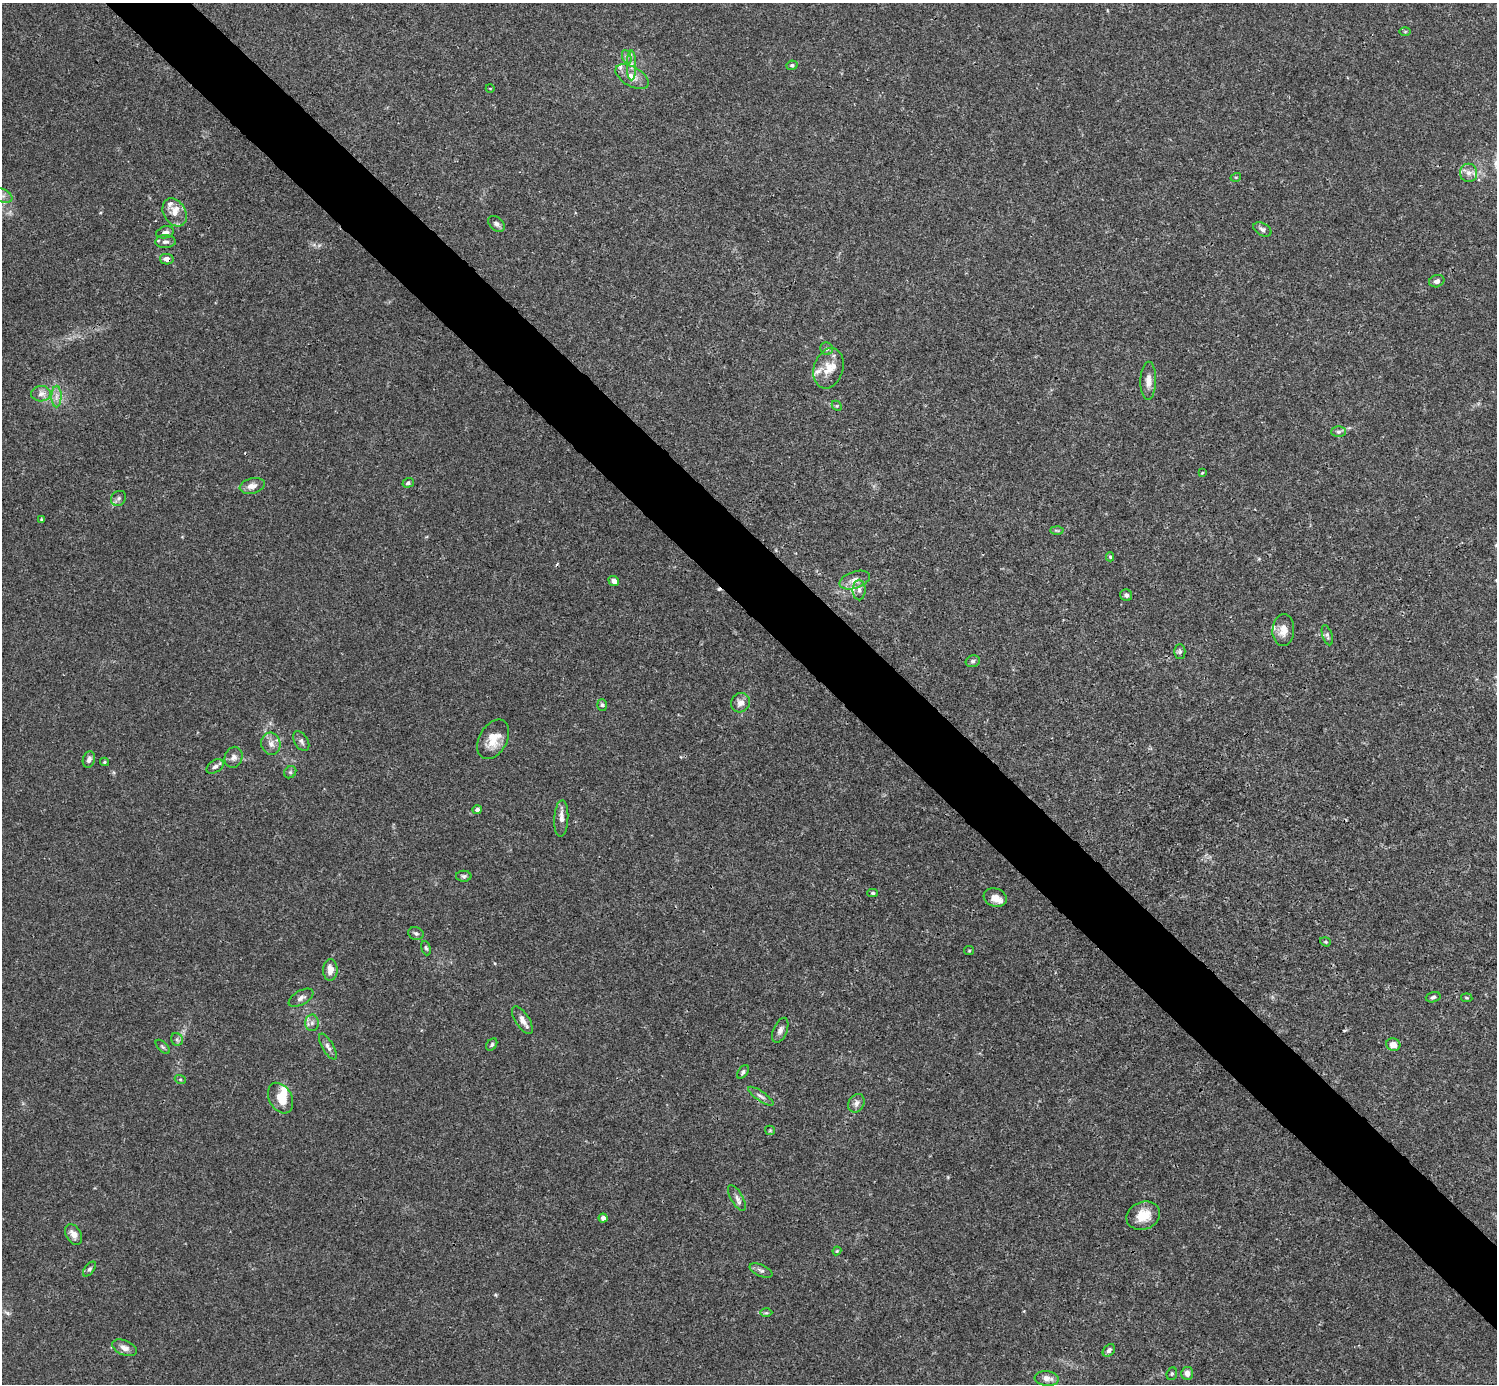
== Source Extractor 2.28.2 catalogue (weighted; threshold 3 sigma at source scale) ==
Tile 6 of 4 x 4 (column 2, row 2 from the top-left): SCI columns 1496-2990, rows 2921-4302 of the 5983 x 5982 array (HDU 1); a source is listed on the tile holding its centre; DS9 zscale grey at full resolution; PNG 1499 x 1386 px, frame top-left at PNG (2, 3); each listed source drawn as its Kron ellipse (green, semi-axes under 4 px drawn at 4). Shown black and unused: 5% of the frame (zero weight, under 3 of 4 exposures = <1% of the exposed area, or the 3 px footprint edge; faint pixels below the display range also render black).
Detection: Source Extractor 2.28.2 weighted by HDU 2 'WHT'; one run over the whole footprint, this tile lists its part. Background 0.0163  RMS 0.0022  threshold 0.00973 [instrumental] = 3 sigma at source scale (4.5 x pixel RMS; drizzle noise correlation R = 1.50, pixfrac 1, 0.05/0.05 arcsec/px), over >= 5 px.
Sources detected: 100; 1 too faint to see at this stretch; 1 inside a brighter object's white glare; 2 cosmic-ray / hot-pixel residue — neither listed nor drawn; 8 inside a brighter listed object's ellipse — not listed separately; the other 88 listed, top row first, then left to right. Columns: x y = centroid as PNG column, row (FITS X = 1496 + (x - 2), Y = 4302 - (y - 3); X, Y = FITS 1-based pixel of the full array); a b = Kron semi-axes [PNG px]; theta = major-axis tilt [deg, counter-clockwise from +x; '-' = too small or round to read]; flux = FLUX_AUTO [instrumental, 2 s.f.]
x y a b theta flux
1405 32 6 4 0 0.25
627 57 7 4 -71 0.53
631 65 15 4 -90 1.2
792 65 5 4 - 0.39
632 77 18 9 -30 2.4
490 88 4 3 - 0.13
1469 173 9 8 - 1.3
1236 177 5 3 - 0.2
2 196 10 6 -23 1
175 212 15 11 -59 2.2
496 224 9 6 -43 0.73
1262 229 10 6 -28 0.69
165 232 9 6 14 0.89
165 242 10 6 2 0.74
167 259 7 5 -11 1.2
1437 281 8 6 20 0.89
827 349 6 6 - 0.53
829 368 21 14 72 3.4
1148 381 19 8 88 1.8
41 394 10 7 1 1.3
56 397 11 5 89 1
837 406 6 4 -44 0.28
1338 432 7 5 0 0.52
1202 473 3 3 - 0.18
408 483 6 4 19 0.47
252 486 13 7 13 1.4
119 498 8 7 - 0.65
41 519 4 3 - 0.18
1057 530 6 4 -2 0.32
1110 557 4 4 - 0.3
855 580 16 8 18 1.8
614 581 5 5 - 1.1
859 590 10 6 90 0.87
1126 595 6 5 - 0.67
1283 630 16 11 86 2.3
1327 635 10 5 -72 0.53
1180 651 7 5 -90 0.51
973 661 7 5 15 0.49
740 703 10 9 - 1.5
602 705 6 5 - 0.37
493 739 21 14 61 4.1
301 741 11 6 -59 0.77
271 744 11 9 -75 1.4
234 757 11 8 67 1.1
89 759 8 6 73 0.87
104 762 4 4 - 0.24
215 766 9 6 33 0.75
290 772 6 5 - 0.43
477 810 4 4 - 0.81
561 819 18 7 87 1.4
464 876 8 5 0 0.5
872 893 5 4 - 0.34
995 897 12 9 -18 1.6
416 933 8 6 -18 0.54
1325 942 5 4 - 0.27
426 948 7 4 -73 0.38
969 951 5 4 - 0.21
330 970 11 7 89 1.9
1433 997 7 5 15 0.47
301 998 13 7 29 0.97
1467 998 6 4 -7 0.25
522 1020 16 7 -57 1.4
312 1023 8 6 88 0.83
780 1030 13 7 68 0.98
177 1039 6 5 - 0.51
1393 1044 7 6 - 1.9
492 1045 7 5 52 0.42
163 1047 9 4 -44 0.4
328 1047 14 5 -60 0.87
743 1072 7 4 56 0.5
180 1079 5 3 - 0.24
761 1096 15 5 -34 0.85
281 1098 16 11 -60 3.7
856 1103 10 7 59 1
770 1130 5 4 - 0.25
737 1198 14 6 -60 0.93
1143 1216 17 14 21 3.9
603 1218 4 4 - 0.64
74 1234 11 7 -61 1.5
837 1251 4 3 - 0.22
89 1269 8 4 52 0.46
761 1270 12 6 -24 0.69
766 1313 6 4 -1 0.3
124 1348 13 7 -23 1.4
1109 1350 7 5 44 0.61
1187 1373 6 6 - 1.1
1172 1374 6 5 - 0.32
1047 1378 12 7 -5 1.6
Overlapping masked pixels (flux is a lower limit): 1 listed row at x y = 167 259
Isophote crosses this tile's border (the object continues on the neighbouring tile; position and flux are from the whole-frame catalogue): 1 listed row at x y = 2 196